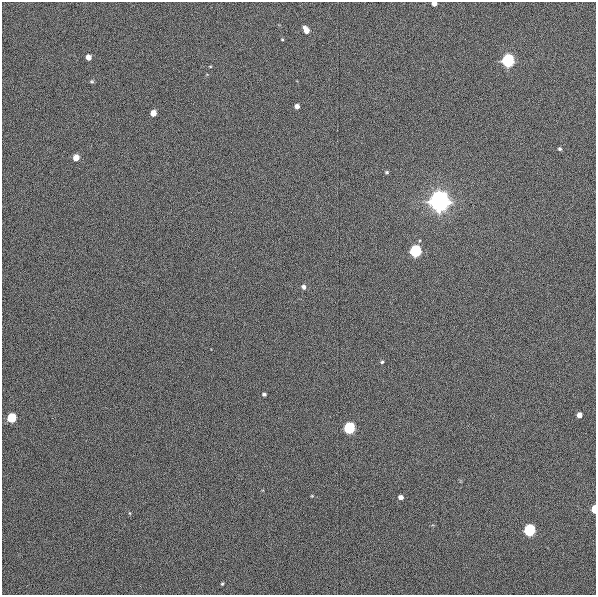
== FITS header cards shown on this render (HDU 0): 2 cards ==
NAXIS1  =                  594
NAXIS2  =                  593

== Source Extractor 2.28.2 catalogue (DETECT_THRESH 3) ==
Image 594 x 593 px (HDU 0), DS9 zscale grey, 1 PNG px = 1 image px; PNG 598 x 597 px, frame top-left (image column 1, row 593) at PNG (2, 2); no overlay
Background 654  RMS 11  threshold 32.8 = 3 sigma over >= 5 px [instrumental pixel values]
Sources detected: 26; all 26 listed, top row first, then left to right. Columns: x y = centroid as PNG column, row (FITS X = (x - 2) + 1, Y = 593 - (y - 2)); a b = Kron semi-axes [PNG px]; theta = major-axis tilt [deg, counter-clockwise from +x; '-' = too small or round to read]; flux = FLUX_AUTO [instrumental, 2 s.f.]
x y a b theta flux
434 3 4 4 - 5.3e+03
306 30 7 4 -60 8.0e+03
282 39 4 3 - 5.7e+02
88 57 5 4 - 5.9e+03
508 61 5 5 - 2.9e+05
210 66 4 3 - 5.3e+02
92 81 6 4 -20 9.5e+02
297 106 4 4 - 3.6e+03
153 113 5 5 - 1.1e+04
560 149 4 4 - 1.3e+03
76 158 5 5 - 1.0e+04
387 172 4 3 - 1.0e+03
439 201 10 6 89 2.3e+06
415 251 5 5 - 1.9e+05
303 287 5 5 - 2.4e+03
382 362 4 4 - 1.1e+03
264 394 4 3 - 1.4e+03
579 415 4 4 - 5.9e+03
11 418 5 5 - 5.6e+04
349 428 5 5 - 1.6e+05
312 496 5 3 - 5.8e+02
401 497 5 4 - 3.7e+03
594 509 5 3 - 2.5e+04
129 513 5 3 - 5.7e+02
529 530 5 5 - 1.6e+05
222 584 3 3 - 8.0e+02
At the frame edge (FLAGS 8, measured only in part): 2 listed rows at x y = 434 3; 594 509